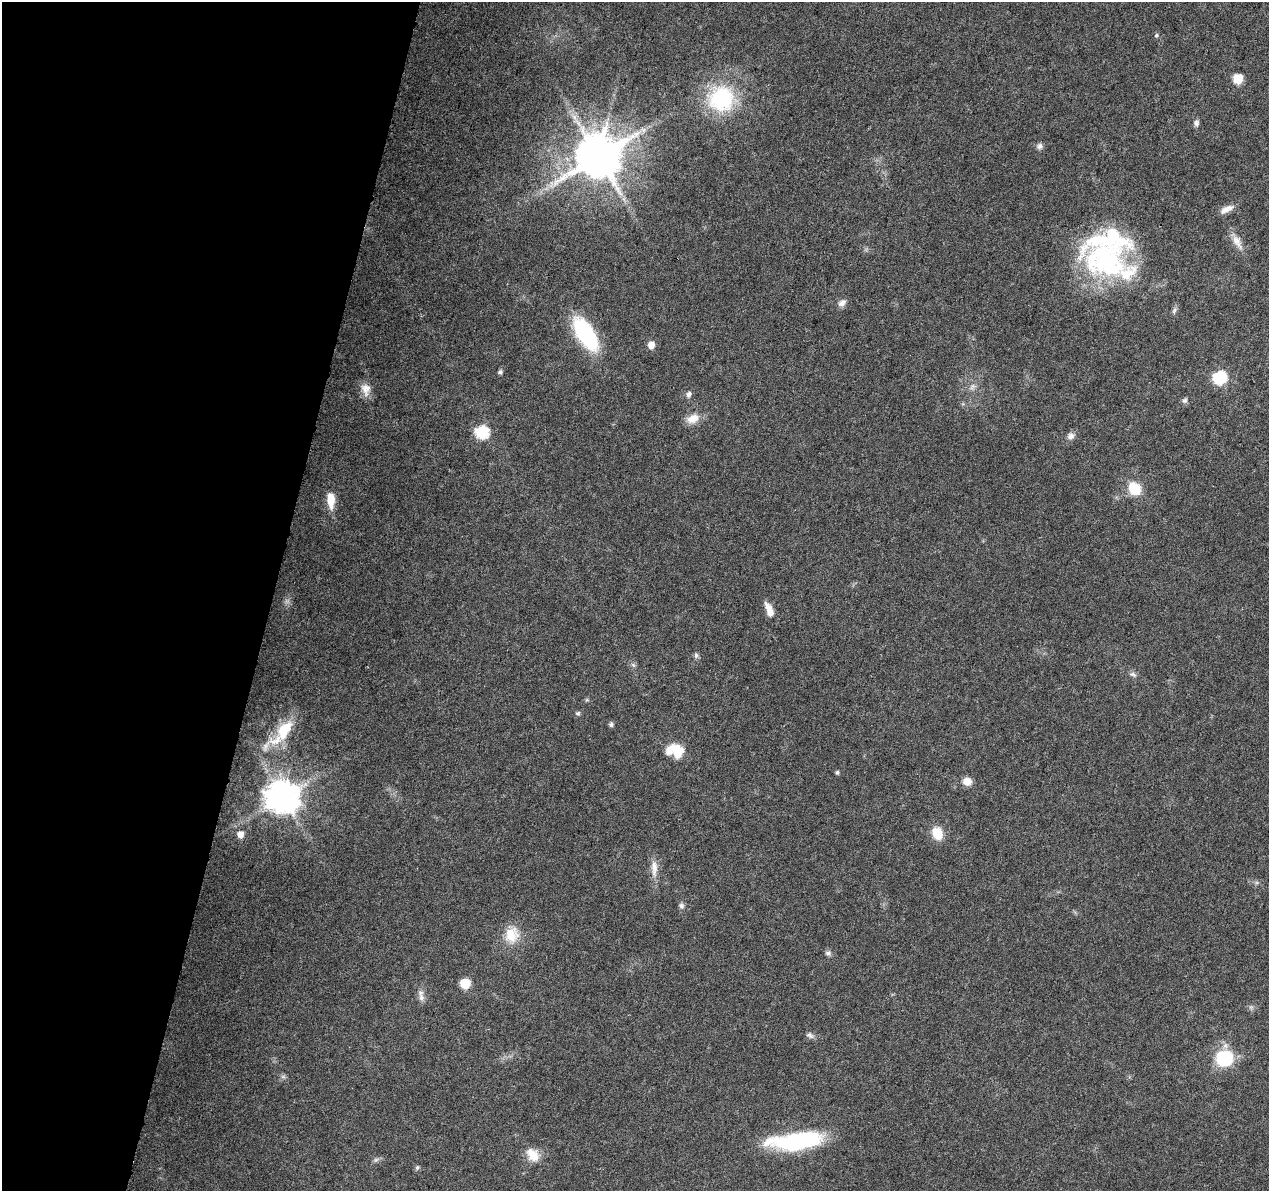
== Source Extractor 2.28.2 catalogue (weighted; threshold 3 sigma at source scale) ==
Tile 9 of 4 x 4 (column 1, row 3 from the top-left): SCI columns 7-1273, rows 1473-2661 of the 5074 x 5261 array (HDU 1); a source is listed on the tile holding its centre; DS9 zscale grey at full resolution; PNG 1271 x 1193 px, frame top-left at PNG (2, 2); no overlay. Shown black and unused: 21% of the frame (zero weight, under 3 of 6 exposures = <1% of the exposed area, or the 3 px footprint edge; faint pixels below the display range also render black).
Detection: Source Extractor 2.28.2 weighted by HDU 2 'WHT'; one run over the whole footprint, this tile lists its part. Background 0.0432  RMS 0.0035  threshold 0.0145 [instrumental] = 3 sigma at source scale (4.09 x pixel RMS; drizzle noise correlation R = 1.36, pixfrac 0.8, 0.0396/0.0396 arcsec/px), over >= 5 px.
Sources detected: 60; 2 too faint to see at this stretch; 1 inside a brighter object's white glare — not listed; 4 inside a brighter listed object's ellipse — not listed separately; the other 53 listed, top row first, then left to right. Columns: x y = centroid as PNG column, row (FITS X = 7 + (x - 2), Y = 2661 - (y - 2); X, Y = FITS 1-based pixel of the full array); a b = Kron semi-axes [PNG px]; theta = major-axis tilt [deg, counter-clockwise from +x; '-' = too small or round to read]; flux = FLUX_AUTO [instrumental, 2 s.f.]
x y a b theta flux
1156 35 6 4 46 0.49
1238 79 6 6 - 14
721 99 36 34 -2 29
1196 123 8 7 - 1
643 130 7 6 - 1.1
1039 146 9 7 37 1.2
599 157 13 12 - 1700
624 199 7 4 -71 0.96
1226 209 18 7 26 2.7
1237 242 23 10 -62 3.6
1106 261 63 46 11 58
842 303 12 8 39 1.7
1174 311 10 5 74 0.94
586 334 38 16 -57 30
651 345 7 6 - 2.9
500 372 6 5 - 0.73
1220 378 7 7 - 44
972 387 10 7 69 1.5
366 389 18 12 -79 3.5
689 394 9 7 71 1.2
1185 400 7 7 - 0.94
693 419 18 11 19 4.1
482 432 7 7 - 38
1071 436 10 8 14 1.6
1134 489 14 11 -53 9.8
331 500 19 9 -86 5.5
769 610 17 7 -68 3.8
696 655 7 6 - 0.81
633 665 7 5 -45 0.79
1133 674 11 6 -24 1.1
587 700 6 4 -18 0.45
578 713 7 6 - 0.66
611 724 6 6 - 0.85
283 731 42 15 52 14
677 752 19 14 -69 6.7
837 772 5 4 - 0.57
967 781 11 9 -2 2.9
283 797 11 10 - 780
937 833 12 10 -68 7.6
240 834 7 6 - 2.3
654 868 25 8 -88 3.7
681 906 9 7 -60 1
511 935 23 19 78 7.9
828 953 8 7 - 1
465 983 7 6 - 13
421 996 18 7 -79 2
810 1035 10 7 -27 1.2
1225 1058 18 16 20 19
283 1077 7 4 0 0.7
800 1139 60 20 10 34
533 1155 19 14 -50 5.3
376 1160 10 5 21 0.91
417 1168 7 5 59 0.68